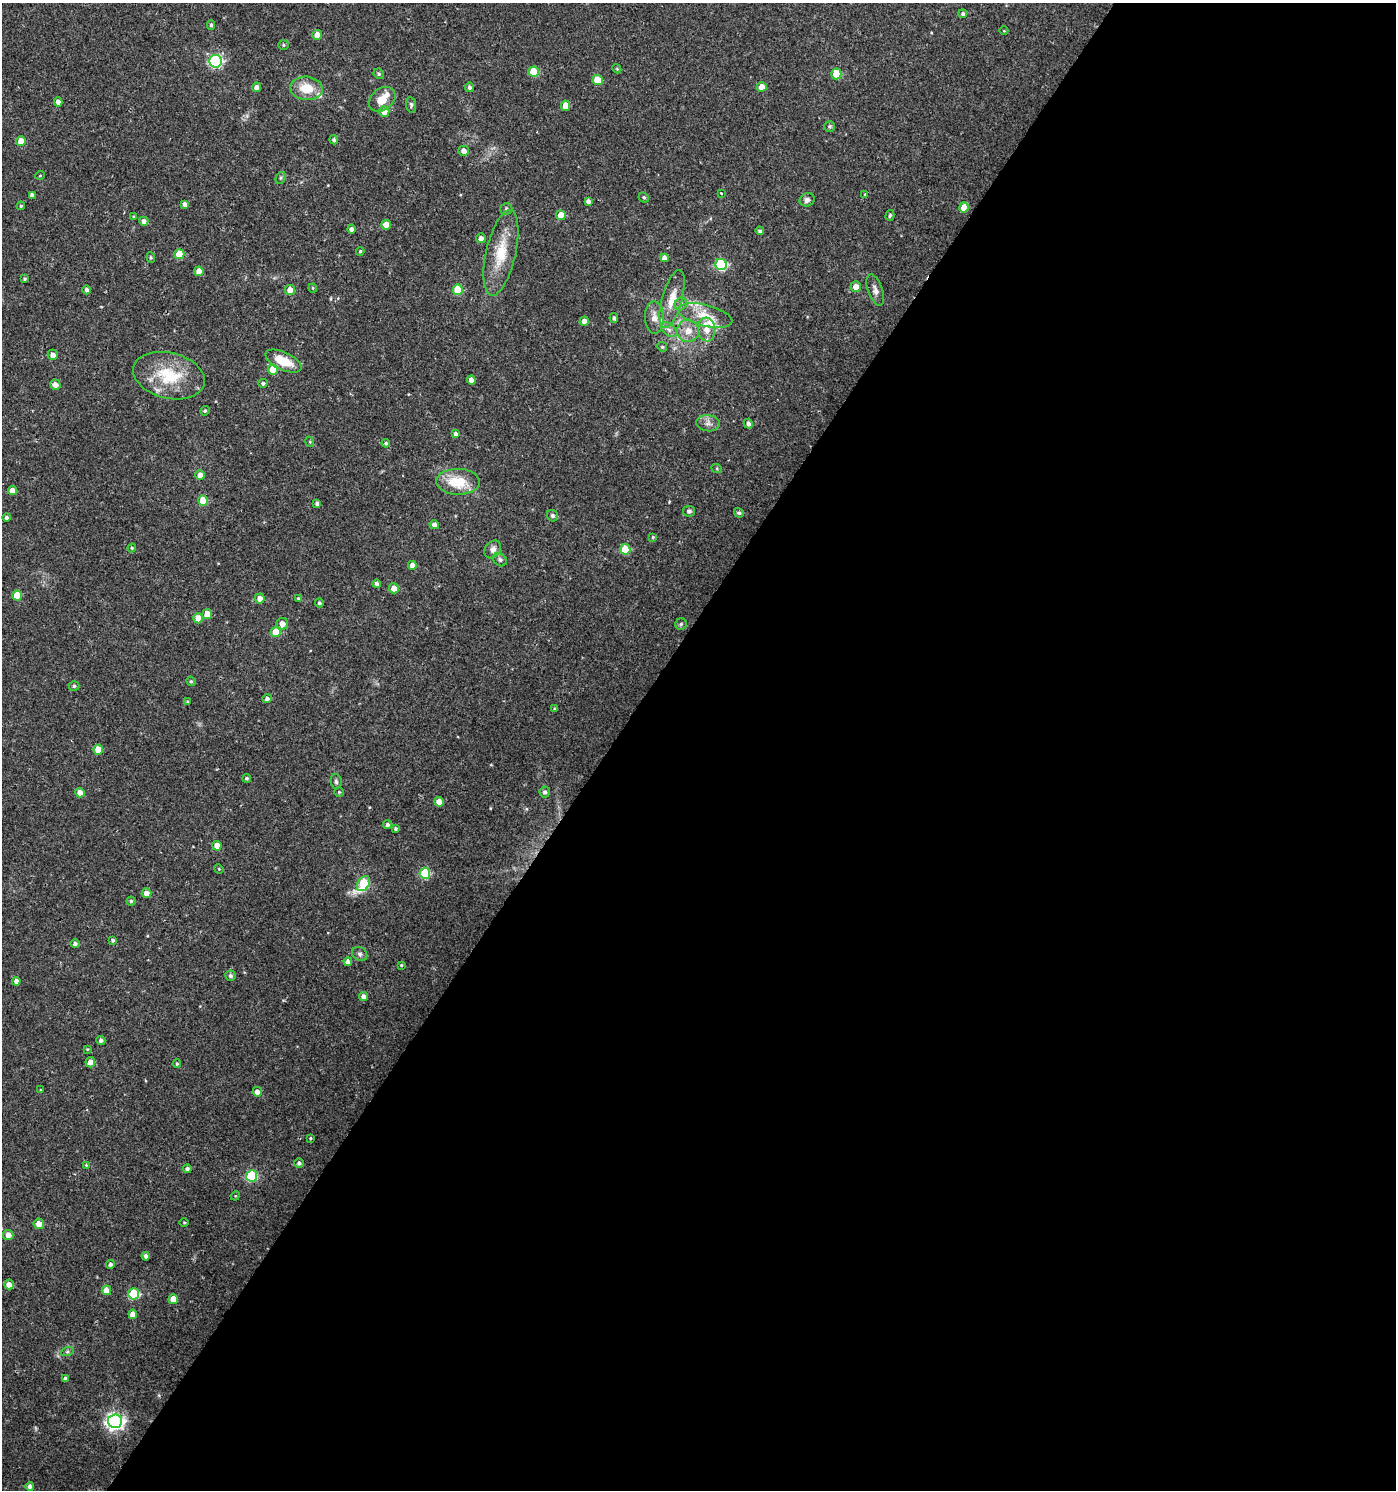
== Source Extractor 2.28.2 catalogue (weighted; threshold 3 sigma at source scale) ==
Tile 12 of 4 x 4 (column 4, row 3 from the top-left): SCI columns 4363-5756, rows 1495-2982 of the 6003 x 5958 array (HDU 1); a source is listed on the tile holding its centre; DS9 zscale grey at full resolution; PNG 1398 x 1492 px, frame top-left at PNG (2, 3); each listed source drawn as its Kron ellipse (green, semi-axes under 4 px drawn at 4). Shown black and unused: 56% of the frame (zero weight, under 2 of 3 exposures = <1% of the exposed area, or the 3 px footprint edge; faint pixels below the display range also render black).
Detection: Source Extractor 2.28.2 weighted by HDU 2 'WHT'; one run over the whole footprint, this tile lists its part. Background 0.0253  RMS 0.004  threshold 0.018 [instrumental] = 3 sigma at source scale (4.5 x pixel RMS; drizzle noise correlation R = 1.50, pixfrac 1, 0.0396/0.0396 arcsec/px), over >= 5 px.
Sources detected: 171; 1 cosmic-ray / hot-pixel residue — neither listed nor drawn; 7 inside a brighter listed object's ellipse — not listed separately; the other 163 listed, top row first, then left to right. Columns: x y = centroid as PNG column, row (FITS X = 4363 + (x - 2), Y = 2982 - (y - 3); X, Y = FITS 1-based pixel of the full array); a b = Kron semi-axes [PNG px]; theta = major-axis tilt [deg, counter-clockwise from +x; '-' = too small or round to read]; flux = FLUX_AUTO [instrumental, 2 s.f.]
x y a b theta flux
963 14 4 4 - 0.77
211 25 5 4 - 0.73
1004 31 4 3 - 0.3
317 35 5 5 - 4.3
283 45 5 4 - 0.54
216 61 6 6 - 51
617 69 4 3 - 0.36
534 72 5 5 - 10
379 74 5 5 - 0.71
836 74 5 5 - 11
598 80 5 5 - 7.8
257 87 5 4 - 1.7
469 87 5 4 - 0.99
762 87 5 4 - 4.4
306 88 16 11 -6 8.3
382 99 14 10 36 5.4
58 102 4 4 - 1.8
411 105 8 5 -81 0.8
566 106 5 4 - 5
384 111 5 5 - 3.3
830 126 5 5 - 0.81
334 140 4 4 - 0.78
21 141 5 4 - 6
464 151 5 5 - 2.2
40 175 4 3 - 0.29
281 178 6 4 62 0.68
721 193 3 3 - 0.58
865 194 4 3 - 0.36
32 195 4 4 - 1.2
644 197 5 4 - 0.68
807 200 8 6 25 1.5
588 201 4 4 - 1.3
185 204 4 4 - 1.5
21 206 4 4 - 0.51
964 207 5 4 - 5.6
506 209 6 5 - 0.8
561 215 5 5 - 6.8
890 215 5 4 - 0.71
134 217 4 4 - 0.5
144 221 5 4 - 1.5
386 225 5 4 - 4
351 229 4 4 - 1.2
760 231 4 3 - 0.76
481 238 5 4 - 1.8
360 251 4 3 - 0.4
501 253 44 15 77 14
179 254 5 5 - 9.6
151 258 5 3 - 0.47
664 258 4 4 - 2.4
721 264 6 5 - 35
199 271 4 4 - 2.9
25 279 4 4 - 0.55
856 287 5 5 - 3.4
313 288 4 4 - 0.39
87 290 4 4 - 1.2
290 290 5 5 - 3.8
458 290 5 5 - 13
875 290 16 7 -70 2.3
672 299 30 10 74 6.8
681 304 7 5 48 1.1
705 316 28 10 -14 8.3
614 318 5 4 - 0.8
654 318 16 9 -88 3.7
584 321 5 4 - 2.4
669 330 9 6 -40 1.7
707 330 12 8 -84 3.5
688 331 11 11 - 4.5
662 347 5 4 - 0.56
53 355 5 5 - 2.1
283 361 19 9 -25 9
273 370 5 5 - 8
169 376 36 23 -14 19
471 380 4 4 - 2.3
263 383 4 4 - 0.74
55 385 5 5 - 2.5
205 411 5 4 - 0.58
708 423 12 8 -6 2.1
748 424 5 4 - 1.6
456 434 4 4 - 1.2
310 442 5 3 - 0.39
386 443 4 4 - 0.66
717 469 5 3 - 0.41
200 475 5 5 - 2.9
458 482 22 13 -1 13
12 491 4 4 - 3.1
203 501 5 5 - 9.2
317 503 4 4 - 1.1
689 511 6 5 - 0.89
739 513 5 4 - 0.85
552 516 6 5 - 0.89
7 517 4 4 - 0.94
434 525 5 4 - 1.5
653 537 4 4 - 0.4
132 548 4 4 - 0.41
493 549 9 7 54 2.1
625 549 5 5 - 14
500 560 7 6 - 0.98
412 565 4 4 - 2.2
377 584 4 4 - 1.1
394 588 5 5 - 4
17 595 5 5 - 9.4
260 598 5 5 - 2.9
298 598 4 3 - 0.4
319 603 4 4 - 0.84
207 614 5 5 - 4.3
198 618 5 4 - 4.5
282 624 6 5 - 2.8
681 624 6 5 - 0.66
276 632 5 5 - 9
191 681 5 4 - 0.54
74 686 5 5 - 0.77
267 699 4 4 - 1.3
187 702 4 3 - 0.43
555 709 3 3 - 0.74
98 750 5 4 - 5.3
247 778 4 4 - 0.6
336 781 7 5 -85 0.87
339 792 4 4 - 0.43
545 792 5 5 - 1.1
80 793 5 4 - 3.6
439 802 5 5 - 3.1
387 825 4 4 - 1
395 829 4 4 - 0.59
217 846 5 4 - 4.1
219 869 5 4 - 0.37
425 873 5 5 - 20
363 884 8 5 54 25
146 893 5 5 - 2.6
131 901 4 4 - 0.6
113 940 4 4 - 0.76
75 944 4 4 - 1.1
360 954 8 6 -35 1.1
348 962 4 4 - 1.6
401 965 4 3 - 0.4
230 976 5 5 - 0.83
16 981 4 4 - 1.7
363 997 4 4 - 1.9
101 1040 4 4 - 1.1
87 1049 4 3 - 0.35
90 1062 5 5 - 2.7
177 1064 4 3 - 0.5
41 1090 4 2 - 0.28
257 1092 4 4 - 2.1
310 1138 4 3 - 0.43
299 1163 4 4 - 1
86 1165 4 4 - 0.37
187 1169 4 4 - 1
252 1176 5 5 - 33
235 1196 5 4 - 0.39
184 1222 4 3 - 0.36
39 1224 5 5 - 3
8 1235 5 5 - 2.3
146 1256 4 4 - 1.3
110 1264 4 4 - 1
9 1285 5 5 - 2.6
106 1290 5 4 - 4.7
134 1294 5 5 - 23
173 1299 5 4 - 5.4
133 1314 4 4 - 2.4
67 1352 6 4 19 0.72
65 1379 4 4 - 1.1
115 1421 7 7 - 150
30 1486 4 4 - 1.2